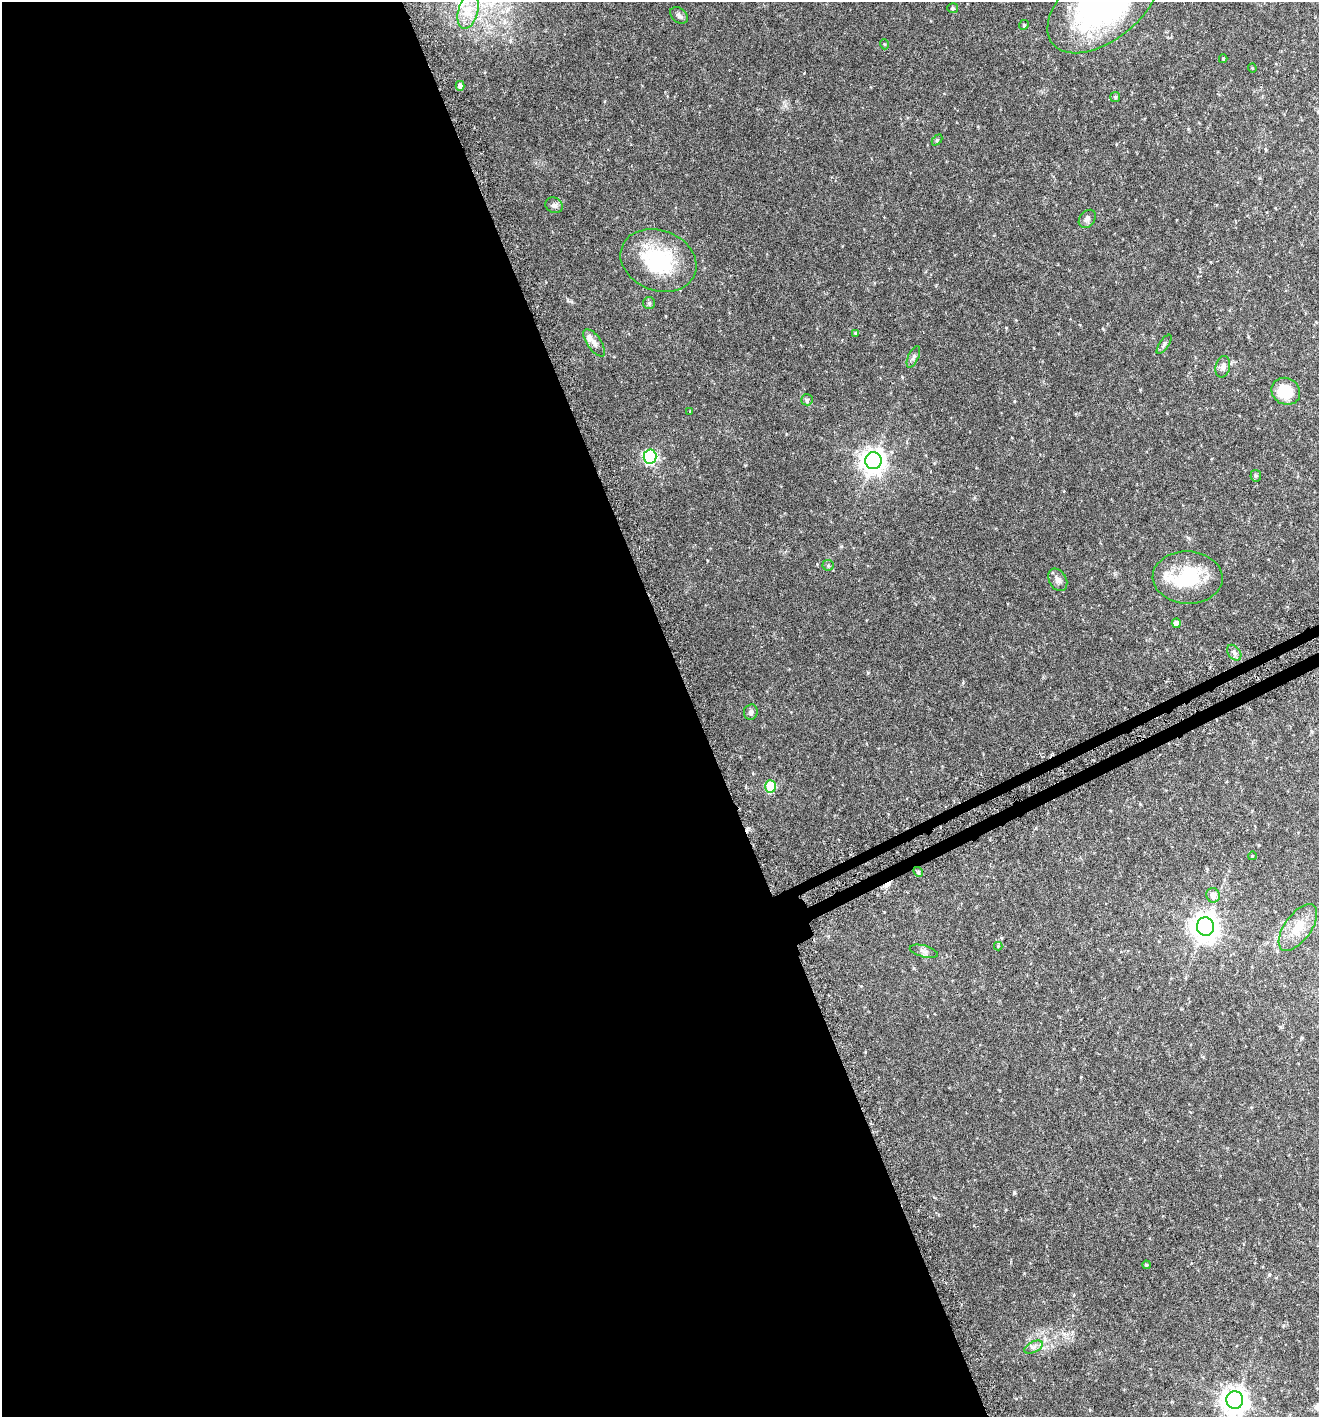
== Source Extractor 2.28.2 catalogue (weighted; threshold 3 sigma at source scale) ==
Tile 9 of 4 x 4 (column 1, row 3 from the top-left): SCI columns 200-1516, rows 1452-2866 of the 5596 x 5729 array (HDU 1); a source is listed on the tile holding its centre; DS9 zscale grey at full resolution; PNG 1321 x 1419 px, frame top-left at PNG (2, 2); each listed source drawn as its Kron ellipse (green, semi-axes under 4 px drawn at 4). Shown black and unused: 53% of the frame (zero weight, under 3 of 6 exposures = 3% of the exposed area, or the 3 px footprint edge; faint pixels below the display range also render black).
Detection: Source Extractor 2.28.2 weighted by HDU 2 'WHT'; one run over the whole footprint, this tile lists its part. Background 0.0408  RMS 0.0042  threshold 0.017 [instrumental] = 3 sigma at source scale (4.09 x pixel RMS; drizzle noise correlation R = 1.36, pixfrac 0.8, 0.0396/0.0396 arcsec/px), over >= 5 px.
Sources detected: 47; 1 inside a brighter object's white glare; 1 cosmic-ray / hot-pixel residue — neither listed nor drawn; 2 inside a brighter listed object's ellipse — not listed separately; the other 43 listed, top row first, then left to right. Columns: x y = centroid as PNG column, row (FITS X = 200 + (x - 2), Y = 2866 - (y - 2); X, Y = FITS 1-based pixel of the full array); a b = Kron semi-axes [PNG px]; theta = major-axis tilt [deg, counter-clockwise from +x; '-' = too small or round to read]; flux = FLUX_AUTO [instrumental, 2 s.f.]
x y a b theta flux
1103 4 65 36 38 110
953 8 5 5 - 0.68
468 11 19 9 75 5.1
679 15 10 7 -40 1.2
1024 25 5 4 - 0.44
884 44 5 3 - 0.32
1223 59 4 3 - 0.4
1252 68 4 4 - 0.32
460 86 5 4 - 1.2
1115 97 5 5 - 0.54
937 140 6 4 47 0.46
554 205 9 7 -28 1.4
1087 219 10 7 52 1.2
658 260 39 30 -21 29
649 303 6 6 - 0.67
855 333 4 3 - 0.37
594 343 16 7 -55 1.9
1164 344 11 4 55 0.87
913 357 11 5 65 1
1223 367 11 7 77 1.5
1286 391 15 13 -32 12
807 400 6 5 - 0.6
690 411 3 3 - 0.26
650 457 7 6 - 60
873 461 8 8 - 310
1256 476 6 5 - 0.58
828 565 5 5 - 0.54
1188 577 35 26 -2 19
1058 580 12 8 -61 1.8
1176 623 4 4 - 2.1
1234 653 9 6 -52 1.3
751 712 8 7 - 1.2
771 786 6 5 - 17
1252 856 4 2 - 0.23
918 872 5 4 - 0.56
1213 895 7 6 - 2.7
1205 927 9 8 - 410
1298 927 27 13 54 7.7
998 946 4 4 - 0.32
924 951 14 5 -15 1.3
1146 1265 4 3 - 0.51
1034 1347 10 5 27 1.3
1235 1400 9 8 - 370
Isophote crosses this tile's border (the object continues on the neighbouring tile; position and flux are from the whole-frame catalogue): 2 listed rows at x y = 1103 4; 1235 1400
Unlisted compact peaks at least as high as the median listed source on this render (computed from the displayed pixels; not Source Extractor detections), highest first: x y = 1014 1193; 868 673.